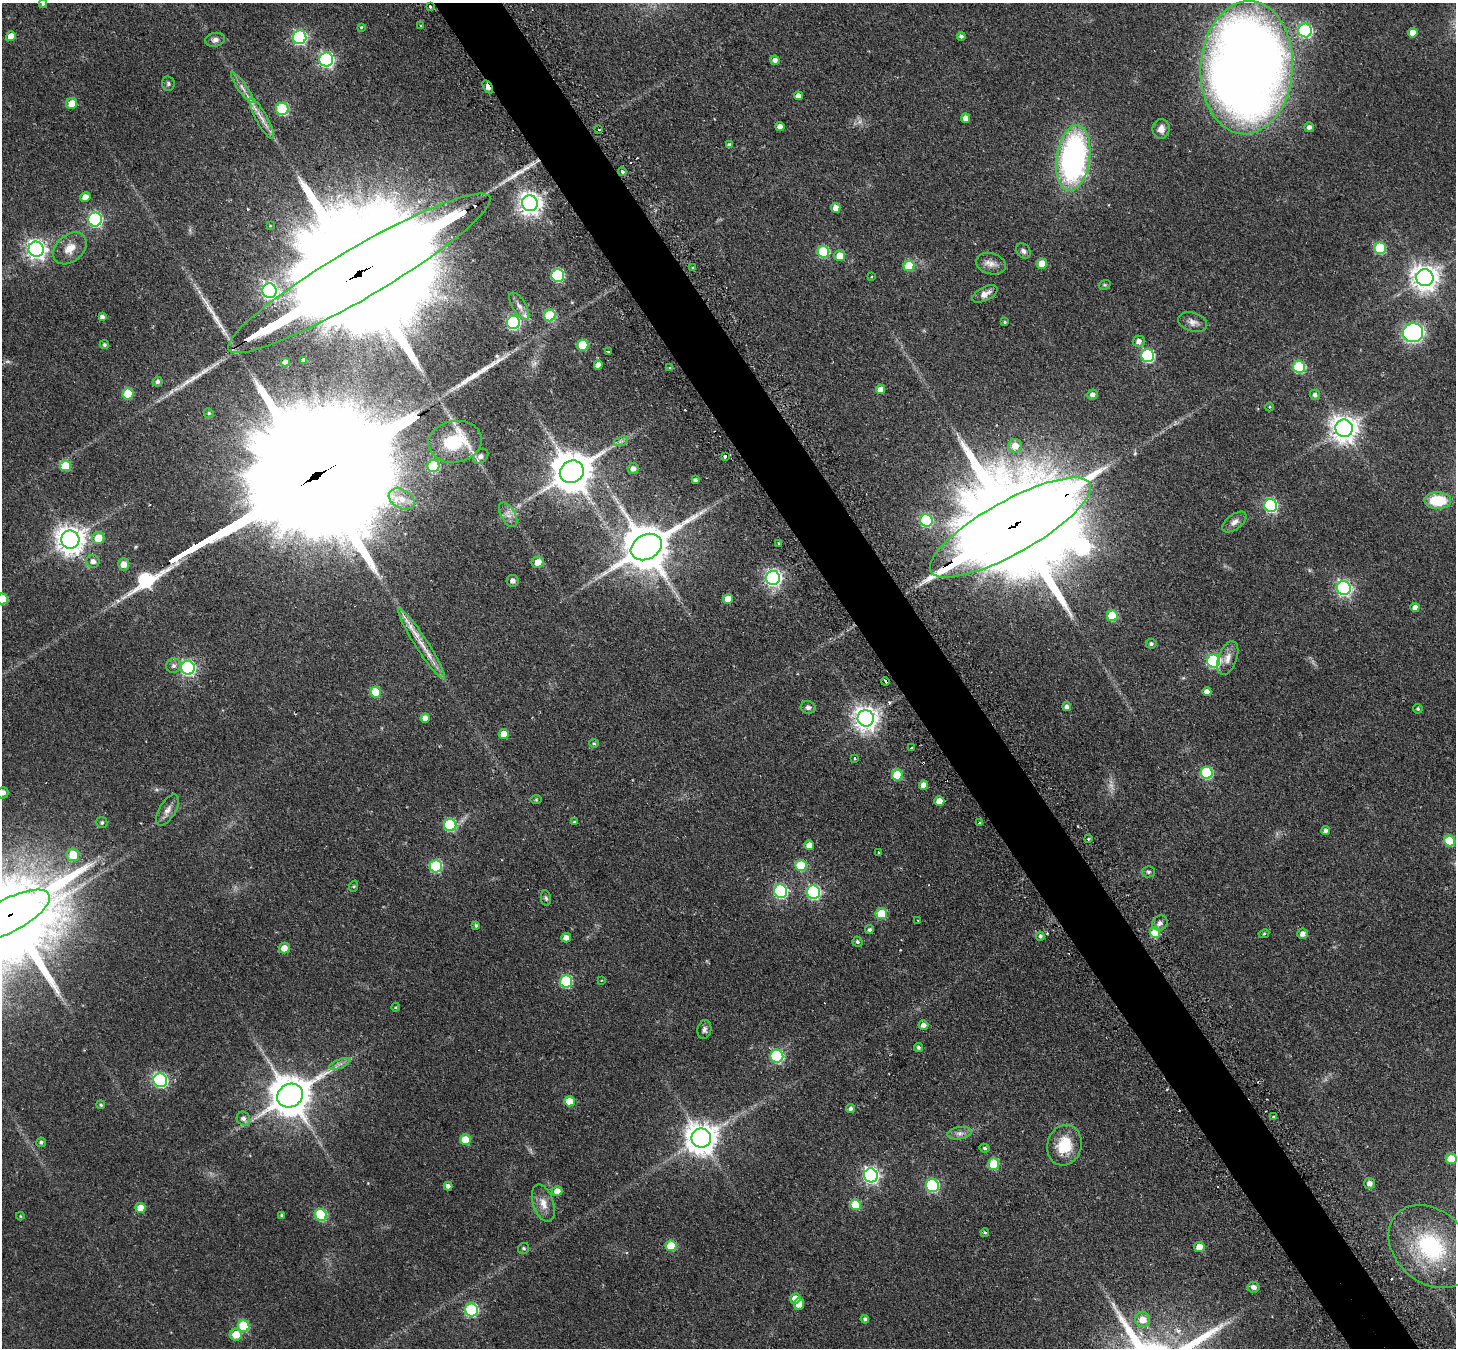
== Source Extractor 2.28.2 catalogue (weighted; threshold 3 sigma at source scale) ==
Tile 6 of 4 x 4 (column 2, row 2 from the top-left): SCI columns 1501-2954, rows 3020-4365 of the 5908 x 5899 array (HDU 1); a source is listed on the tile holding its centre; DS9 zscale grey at full resolution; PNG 1458 x 1350 px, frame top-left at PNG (2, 3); each listed source drawn as its Kron ellipse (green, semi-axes under 4 px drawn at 4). Shown black and unused: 5% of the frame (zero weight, under 2 of 3 exposures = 4% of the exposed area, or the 3 px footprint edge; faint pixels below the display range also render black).
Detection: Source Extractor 2.28.2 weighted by HDU 2 'WHT'; one run over the whole footprint, this tile lists its part. Background 0.19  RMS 0.0077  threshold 0.0346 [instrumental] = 3 sigma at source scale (4.5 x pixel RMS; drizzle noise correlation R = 1.50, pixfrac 1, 0.05/0.05 arcsec/px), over >= 5 px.
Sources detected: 224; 3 too faint to see at this stretch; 6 cosmic-ray / hot-pixel residue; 4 long thin detections or spike segments (spike, bleed or trail) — neither listed nor drawn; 3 inside a brighter listed object's ellipse — not listed separately; the other 208 listed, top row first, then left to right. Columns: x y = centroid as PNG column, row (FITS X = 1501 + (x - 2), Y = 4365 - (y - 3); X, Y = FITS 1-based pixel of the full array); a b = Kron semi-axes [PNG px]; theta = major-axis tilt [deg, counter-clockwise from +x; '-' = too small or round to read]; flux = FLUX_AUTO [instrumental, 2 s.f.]
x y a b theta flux
43 4 4 4 - 1.2
430 6 3 3 - 1.8
421 26 3 3 - 1
361 27 4 4 - 0.81
1305 30 7 7 - 130
1413 33 5 5 - 8.4
11 36 5 5 - 9.8
961 36 4 4 - 1.8
300 37 7 6 - 150
215 40 10 7 13 2.9
326 60 7 7 - 190
775 60 4 4 - 3.5
1247 68 67 46 86 1100
168 84 7 6 - 1.6
488 87 7 4 -60 10
242 88 18 4 -55 4.3
798 96 4 4 - 4.5
72 103 5 5 - 10
282 109 6 6 - 64
965 118 5 4 - 4.5
262 119 23 5 -61 6.7
780 127 4 4 - 3.7
1309 127 5 5 - 2.9
1161 129 10 8 82 4.8
599 130 3 2 - 0.8
729 145 4 4 - 2.2
1073 158 33 16 82 210
622 172 4 4 - 2.1
85 197 5 5 - 6
530 203 8 8 - 610
836 208 5 5 - 5.9
95 219 7 7 - 130
270 226 3 2 - 0.63
70 248 19 13 41 11
1380 248 6 6 - 42
36 249 8 7 - 410
1023 251 8 6 -49 2.4
823 252 6 6 - 46
840 256 5 5 - 11
991 264 15 10 -16 5.6
1042 264 5 5 - 12
909 266 5 5 - 25
693 268 3 3 - 1.4
359 273 151 25 30 66000
558 275 6 6 - 85
871 277 3 2 - 0.6
1425 278 8 8 - 780
1105 285 6 4 18 0.9
269 291 7 7 - 210
985 294 13 7 27 5.1
519 306 15 7 -58 4.7
550 315 6 6 - 52
102 317 4 4 - 2.6
513 322 6 6 - 130
1004 322 4 3 - 0.86
1193 322 15 9 -17 4.7
1413 333 10 9 - 170
1139 341 6 5 - 4
104 345 4 4 - 1.4
583 345 5 5 - 31
608 351 3 2 - 0.53
1148 356 6 6 - 94
304 360 4 3 - 2.4
285 362 4 4 - 3.9
598 365 4 4 - 4
669 367 3 3 - 1.5
1299 367 6 6 - 50
158 382 5 5 - 1.9
881 389 5 4 - 6.5
128 394 5 5 - 30
1092 395 5 5 - 3.2
1315 395 5 5 - 2.4
1269 407 4 3 - 0.65
209 413 5 4 - 1
1344 428 9 8 - 820
621 441 7 4 18 1.8
455 442 27 20 10 45
1015 446 7 6 - 8.4
481 456 9 6 46 3.7
725 456 3 3 - 6.5
65 466 5 5 - 20
433 466 6 6 - 50
633 469 5 5 - 3.8
572 472 12 11 - 2400
695 480 4 3 - 1.7
402 499 14 9 -29 8.1
1438 501 13 8 0 26
1271 505 6 6 - 110
508 515 13 7 -60 4.6
926 521 6 6 - 80
1234 522 14 7 37 4.5
1010 527 91 26 29 35000
98 538 6 6 - 14
70 540 9 9 - 940
779 543 3 3 - 1.7
646 547 16 12 29 3600
93 561 6 6 - 3.6
538 562 6 5 - 8.2
124 564 6 5 - 6.7
773 578 7 7 - 260
513 581 6 6 - 2.7
1344 588 7 7 - 210
2 599 5 5 - 27
728 599 5 5 - 6.9
1415 607 4 4 - 4.2
1112 616 5 5 - 30
422 644 41 6 -57 14
1151 644 5 5 - 1.9
1228 658 18 9 69 6.3
1213 661 6 6 - 110
173 666 7 7 - 3
188 668 7 7 - 180
885 681 4 3 - 3.1
375 692 5 5 - 23
1207 692 4 4 - 4
808 707 7 6 - 2.4
1067 707 4 4 - 2.5
1418 709 5 4 - 1.2
425 718 4 4 - 5
866 718 8 8 - 670
504 734 5 5 - 8.6
594 743 5 4 - 0.91
911 748 3 3 - 1.8
855 758 3 2 - 1.1
1207 773 6 6 - 64
897 775 5 5 - 25
924 785 5 4 - 5.9
3 793 6 5 - 3.4
536 800 6 4 1 0.83
939 801 5 4 - 9.8
168 810 17 8 58 5.1
574 822 4 4 - 0.82
102 823 5 5 - 1.4
979 823 3 3 - 1.9
450 825 6 6 - 68
1326 831 4 4 - 2.3
1088 839 4 3 - 0.84
1450 841 5 5 - 30
809 845 5 5 - 6
879 852 3 2 - 0.88
73 855 6 6 - 21
436 866 6 6 - 62
801 866 6 5 - 36
1148 872 6 5 - 1.5
354 886 6 4 71 0.82
781 891 7 6 - 130
813 892 7 6 - 120
546 898 8 5 -79 1.6
881 914 6 5 - 18
9 916 45 16 28 17000
917 920 2 2 - 0.5
1160 923 8 7 - 3.1
476 925 4 3 - 1.2
869 930 4 4 - 1.5
1155 932 5 5 - 23
1264 934 5 4 - 0.86
1302 934 5 5 - 3.9
1040 936 4 4 - 1.8
566 938 5 4 - 4.8
857 942 5 5 - 1.6
284 948 5 5 - 7.1
601 980 4 3 - 0.65
566 981 6 6 - 69
396 1007 4 3 - 0.68
923 1025 5 4 - 3.7
704 1030 9 7 79 2.6
918 1047 4 4 - 1.4
777 1056 6 6 - 89
340 1064 11 4 22 2.7
160 1080 7 6 - 140
290 1096 13 11 28 2500
569 1101 5 5 - 16
101 1105 4 4 - 1.2
851 1108 4 4 - 2.1
1274 1117 4 3 - 3.3
243 1119 7 6 - 3.4
959 1133 12 6 9 3.5
701 1138 10 9 - 1200
465 1140 5 5 - 15
41 1142 5 4 - 1.7
1064 1145 20 17 75 23
985 1148 5 4 - 1.4
1451 1159 5 5 - 14
994 1164 6 5 - 29
871 1175 7 7 - 230
1369 1183 5 5 - 3.6
448 1186 4 4 - 2.9
932 1186 7 6 - 91
557 1191 5 5 - 6.2
543 1203 19 10 -72 8.3
855 1205 5 5 - 22
140 1208 5 5 - 11
282 1215 4 4 - 1.2
321 1215 6 5 - 55
20 1216 4 4 - 0.58
985 1232 4 3 - 0.83
671 1246 5 5 - 25
1199 1247 5 5 - 7.2
1431 1247 47 36 -43 80
524 1248 5 5 - 1.5
1254 1287 6 5 - 3.3
795 1299 5 5 - 7.7
799 1304 6 5 - 12
471 1310 6 6 - 95
865 1319 4 4 - 1.8
1143 1320 7 7 - 9
244 1326 6 5 - 43
236 1335 6 6 - 13
Overlapping masked pixels (flux is a lower limit): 4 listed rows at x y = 488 87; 359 273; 1010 527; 9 916
Isophote crosses this tile's border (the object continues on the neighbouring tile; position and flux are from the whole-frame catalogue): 5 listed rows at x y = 43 4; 1247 68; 2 599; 3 793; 9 916